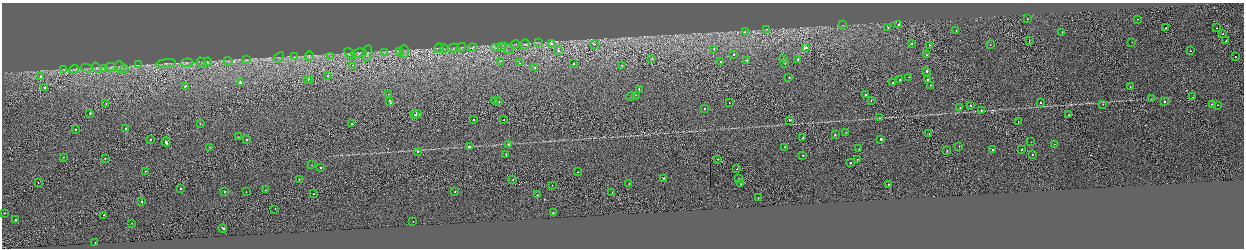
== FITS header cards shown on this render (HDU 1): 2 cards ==
NAXIS1  =                 2484
NAXIS2  =                  492

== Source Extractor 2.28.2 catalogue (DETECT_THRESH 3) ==
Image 2484 x 492 px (HDU 1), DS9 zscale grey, zoomed out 1/2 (1 PNG px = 2 x 2 image px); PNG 1246 x 250 px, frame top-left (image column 1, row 491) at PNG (2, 3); each listed source drawn as its Kron ellipse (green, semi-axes under 4 px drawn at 4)
Background -0.00102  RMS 0.063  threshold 0.188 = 3 sigma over >= 5 px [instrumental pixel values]
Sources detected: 204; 17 cannot appear on this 1/2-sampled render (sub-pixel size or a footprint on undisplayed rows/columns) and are neither listed nor drawn; the other 187 listed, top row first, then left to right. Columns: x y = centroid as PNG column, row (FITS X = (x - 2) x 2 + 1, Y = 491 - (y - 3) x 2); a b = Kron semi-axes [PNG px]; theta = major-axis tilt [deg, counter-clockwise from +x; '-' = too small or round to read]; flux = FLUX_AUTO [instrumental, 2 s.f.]
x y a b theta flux
1027 19 2 2 - 46
1138 19 2 1 - 45
843 25 2 2 - 4.2
899 25 2 2 - 220
888 27 2 1 - 32
1166 28 2 1 - 33
1216 28 2 1 - 33
767 29 3 2 - 4.6
956 31 2 2 - 20
745 32 2 2 - 35
1062 32 2 2 - 27
1223 34 2 1 - 20
1029 41 2 1 - 21
1226 41 2 2 - 31
1132 42 2 1 - 11
539 43 4 2 - 9.8
551 43 3 2 - 28
515 44 4 4 - 18
594 44 3 2 - 27
912 44 2 2 - 62
525 45 5 2 - 15
930 45 2 1 - 110
990 45 2 2 - 39
501 47 3 2 - 9.1
439 48 5 2 - 9.9
453 48 5 2 - 15
461 48 5 3 - 15
472 48 5 2 - 17
496 48 6 2 0 18
507 48 7 1 -41 13
806 48 2 2 - 100
444 49 4 2 - 10
714 49 2 2 - 23
399 51 3 2 - 7.7
404 51 6 2 -89 14
558 51 2 1 - 240
1190 51 2 2 - 19
385 52 4 2 - 10
350 53 6 4 -48 23
359 53 8 4 8 34
367 53 8 5 80 35
734 54 2 2 - 58
926 55 2 1 - 39
309 56 5 3 - 16
279 57 6 2 40 9.6
294 57 4 2 - 12
331 57 3 2 - 10
1235 57 2 2 - 47
652 58 2 2 - 26
783 58 2 1 - 20
246 60 4 2 - 11
747 60 2 2 - 34
798 60 2 2 - 83
228 61 4 2 - 9.4
501 61 2 2 - 25
208 62 4 2 - 8.8
721 62 2 2 - 98
166 63 10 2 6 24
187 63 6 3 5 21
202 63 6 2 -50 10
520 63 2 1 - 170
573 63 2 2 - 54
785 63 2 2 - 27
138 65 3 2 - 7.3
352 65 3 2 - 8.6
622 65 2 2 - 36
110 67 5 3 - 21
120 67 6 2 -65 12
534 67 2 2 - 52
86 68 6 3 -8 19
97 68 6 3 -50 18
105 68 4 3 - 17
124 68 4 3 - 15
73 69 5 3 - 19
64 70 3 2 - 6.7
927 71 2 2 - 140
328 75 2 1 - 66
41 76 2 2 - 51
789 77 2 1 - 32
908 77 2 2 - 28
308 79 2 1 - 41
311 80 2 2 - 68
900 80 2 2 - 120
928 80 2 2 - 80
892 82 2 2 - 30
240 83 2 2 - 330
930 85 2 2 - 26
185 86 2 2 - 86
1130 86 2 1 - 19
44 88 2 1 - 57
639 89 2 2 - 51
389 94 2 1 - 20
865 94 2 1 - 2300
636 95 2 2 - 24
631 96 2 2 - 28
1193 97 2 1 - 32
1151 99 3 2 - 4.7
495 100 2 2 - 33
871 101 2 2 - 43
390 102 4 2 - 180
499 102 2 2 - 39
1041 102 2 2 - 88
1164 102 2 2 - 780
106 103 2 1 - 16
729 103 2 2 - 23
1103 104 2 2 - 26
1212 104 2 2 - 160
1218 105 2 2 - 27
970 106 2 2 - 87
704 108 2 2 - 69
960 108 2 2 - 23
981 110 2 1 - 62
90 113 2 1 - 82
417 114 5 2 - 480
415 115 2 2 - 170
1069 115 2 2 - 20
879 118 4 2 - 8.3
473 120 2 1 - 24
504 120 2 2 - 55
789 120 2 2 - 110
1018 122 2 1 - 18
351 123 2 1 - 27
200 124 2 2 - 28
125 129 2 2 - 78
75 130 2 2 - 44
846 132 2 2 - 20
929 133 2 1 - 7.5
835 135 2 2 - 190
238 137 2 2 - 44
803 138 2 2 - 130
881 139 2 2 - 170
151 140 2 2 - 54
247 140 2 2 - 68
166 142 4 2 - 250
1031 142 2 2 - 35
509 144 2 2 - 19
1054 144 2 1 - 29
959 146 2 1 - 14
210 147 2 2 - 28
469 147 2 2 - 170
785 147 2 2 - 42
859 149 2 2 - 70
1022 149 2 1 - 54
992 150 2 2 - 65
418 151 2 2 - 130
947 151 2 2 - 26
506 155 2 2 - 29
803 155 2 2 - 26
1032 155 2 2 - 41
63 157 2 1 - 20
105 158 2 2 - 28
718 159 2 2 - 54
857 159 2 1 - 19
851 163 2 2 - 50
311 165 2 2 - 29
321 167 2 2 - 48
737 169 2 1 - 57
145 171 2 2 - 21
578 172 2 2 - 27
664 178 2 2 - 43
299 179 2 2 - 42
739 179 2 2 - 23
513 180 2 2 - 27
38 183 2 1 - 21
629 184 2 2 - 61
741 184 2 2 - 60
888 184 2 1 - 36
552 186 2 1 - 80
181 188 2 2 - 47
266 190 2 1 - 18
225 191 2 2 - 33
246 192 2 1 - 40
455 192 2 1 - 67
612 192 2 2 - 39
313 193 2 1 - 40
537 195 2 1 - 26
758 198 2 2 - 63
142 202 2 2 - 39
275 209 2 1 - 110
5 213 2 2 - 30
553 213 2 2 - 44
103 215 2 2 - 41
16 220 2 2 - 79
413 221 2 2 - 16
132 223 2 1 - 14
223 228 4 2 - 210
95 242 2 2 - 37
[17 sub-pixel or undisplayed-footprint detections neither listed nor drawn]